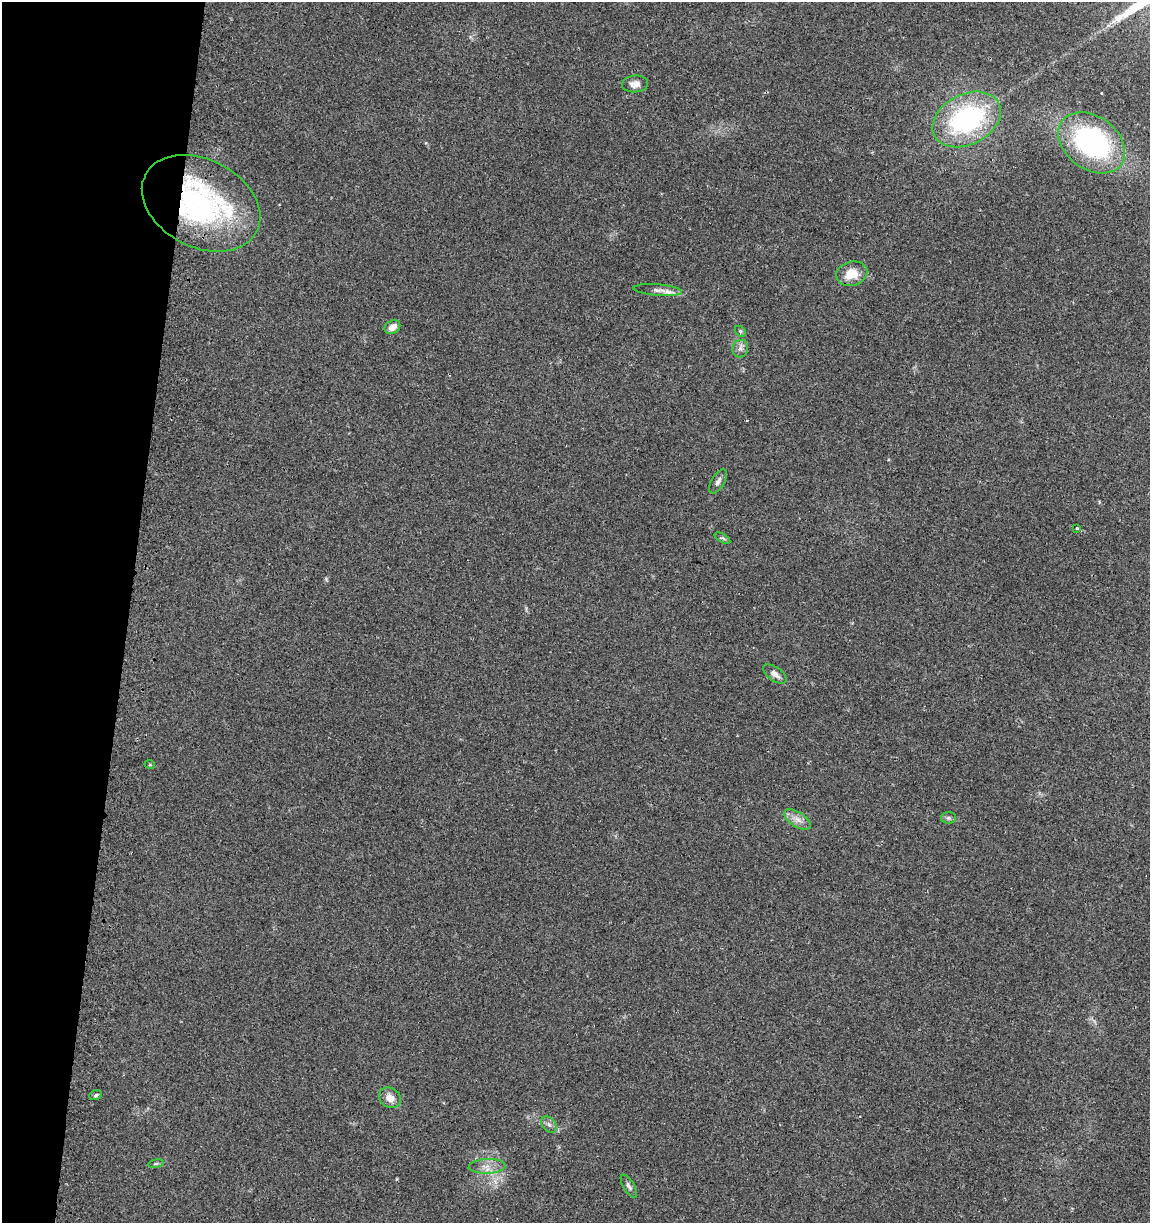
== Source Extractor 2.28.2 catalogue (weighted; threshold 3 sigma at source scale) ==
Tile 9 of 4 x 4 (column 1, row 3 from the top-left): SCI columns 316-1463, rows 1227-2447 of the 5161 x 4904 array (HDU 1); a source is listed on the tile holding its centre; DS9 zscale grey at full resolution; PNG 1152 x 1225 px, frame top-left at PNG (2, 2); each listed source drawn as its Kron ellipse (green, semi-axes under 4 px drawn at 4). Shown black and unused: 11% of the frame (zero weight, under 2 of 3 exposures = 2% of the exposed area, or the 3 px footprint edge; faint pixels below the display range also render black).
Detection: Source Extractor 2.28.2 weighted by HDU 2 'WHT'; one run over the whole footprint, this tile lists its part. Background 0.11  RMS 0.01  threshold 0.047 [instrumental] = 3 sigma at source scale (4.5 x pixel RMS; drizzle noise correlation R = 1.50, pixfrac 1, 0.0396/0.0396 arcsec/px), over >= 5 px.
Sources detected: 22; all 22 listed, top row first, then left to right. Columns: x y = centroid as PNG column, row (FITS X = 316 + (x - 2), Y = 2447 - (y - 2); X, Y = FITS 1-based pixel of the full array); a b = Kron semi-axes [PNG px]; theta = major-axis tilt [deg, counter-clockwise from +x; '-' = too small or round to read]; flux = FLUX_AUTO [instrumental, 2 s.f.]
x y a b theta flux
635 84 13 8 3 6.8
967 119 36 25 27 150
1092 143 37 26 -37 190
201 203 63 44 -27 220
852 274 16 12 14 19
658 290 24 5 -5 7.3
392 327 8 6 35 7.6
740 331 6 4 -45 1.5
740 349 9 8 - 4.3
718 481 13 6 59 4.1
1077 528 3 3 - 1.2
723 538 9 4 -31 1.7
775 674 13 7 -36 5.4
150 765 5 3 - 0.87
949 818 7 6 - 2.4
797 819 15 7 -32 7.6
95 1095 6 5 - 1.9
390 1098 11 9 -37 9.6
549 1124 9 6 -49 3.7
156 1164 8 4 9 1.8
487 1166 18 7 2 8.3
629 1186 13 5 -59 3.3
Overlapping masked pixels (flux is a lower limit): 1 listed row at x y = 201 203